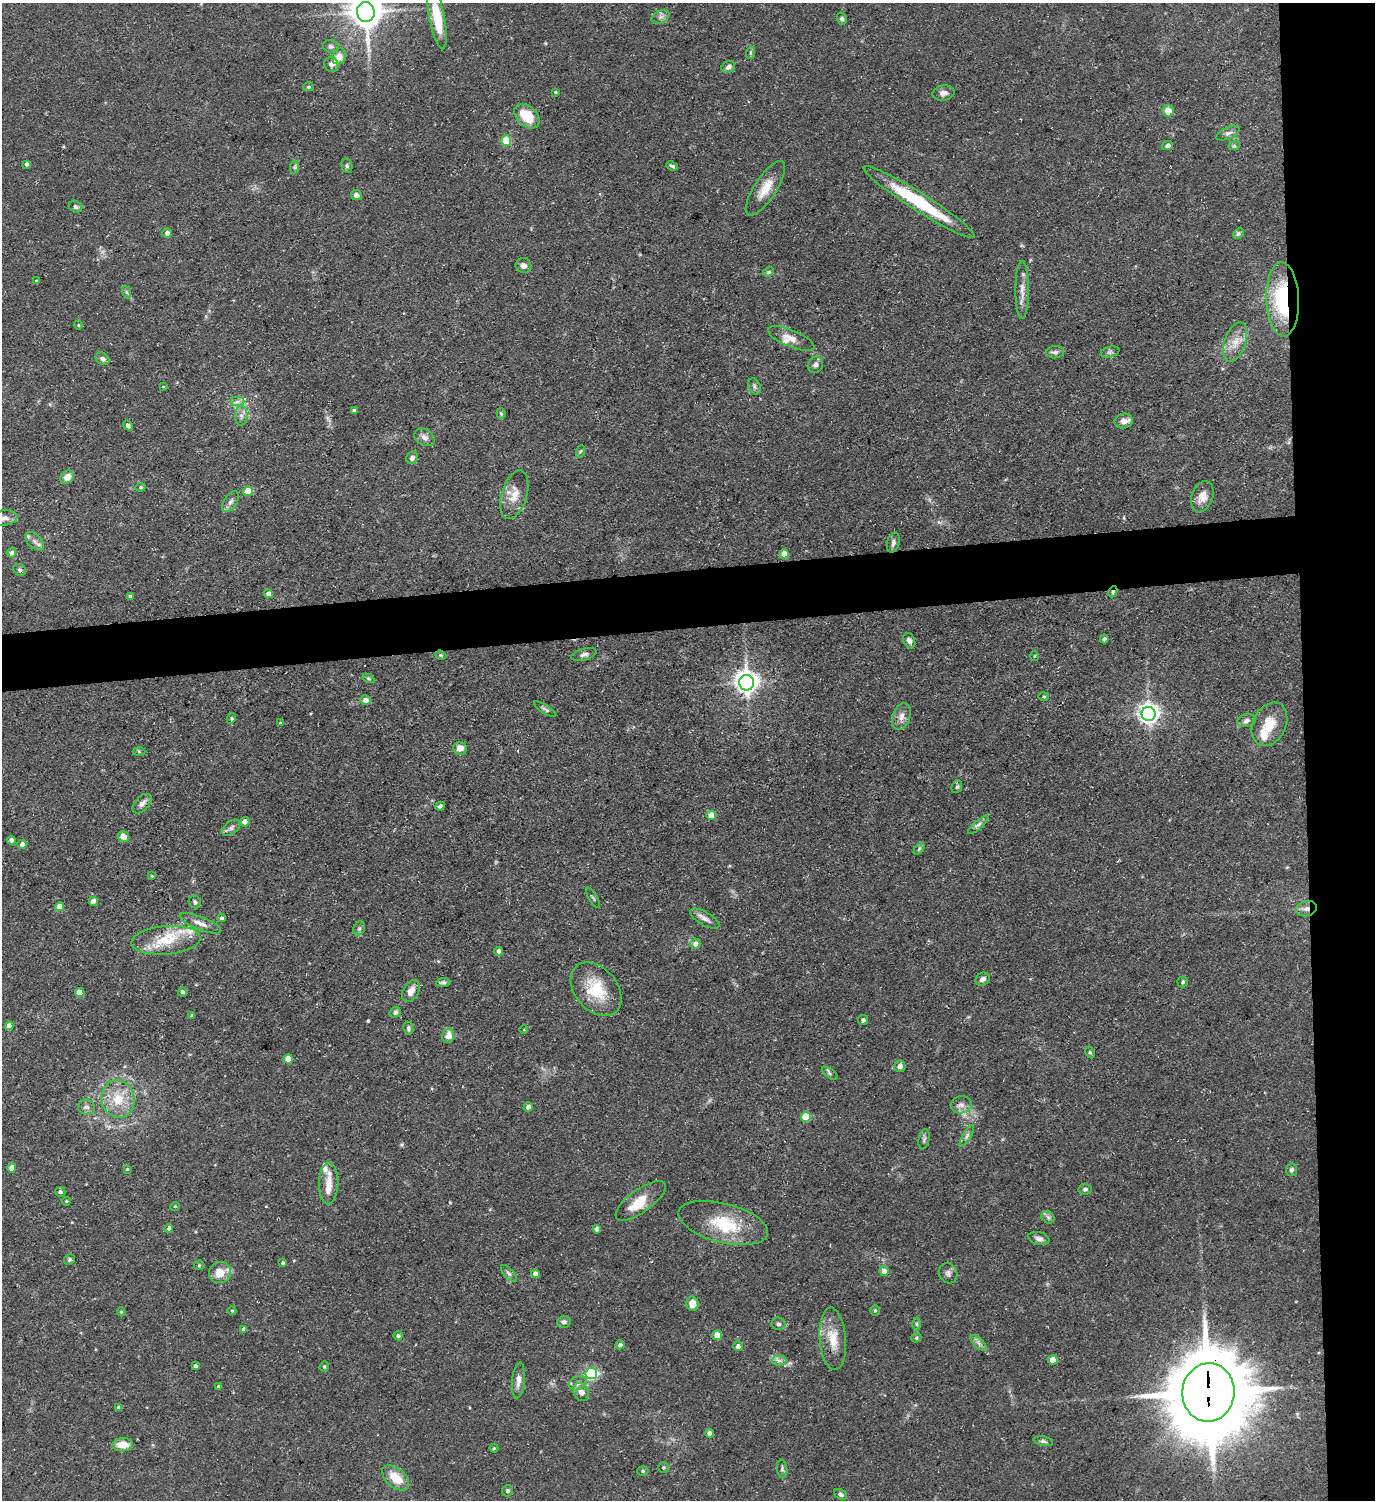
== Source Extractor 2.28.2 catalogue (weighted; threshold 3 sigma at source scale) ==
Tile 6 of 3 x 3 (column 3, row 2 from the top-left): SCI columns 2972-4344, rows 1498-2995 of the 4469 x 4492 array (HDU 1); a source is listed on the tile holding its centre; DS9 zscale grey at full resolution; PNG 1377 x 1502 px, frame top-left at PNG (2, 3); each listed source drawn as its Kron ellipse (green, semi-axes under 4 px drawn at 4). Shown black and unused: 9% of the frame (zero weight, under 3 of 5 exposures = <1% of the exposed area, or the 3 px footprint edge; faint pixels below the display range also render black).
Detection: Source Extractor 2.28.2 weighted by HDU 2 'WHT'; one run over the whole footprint, this tile lists its part. Background 0.0577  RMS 0.004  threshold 0.0178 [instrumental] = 3 sigma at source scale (4.5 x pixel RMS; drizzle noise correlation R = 1.50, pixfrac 1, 0.05/0.05 arcsec/px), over >= 5 px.
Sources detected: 200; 8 inside a brighter listed object's ellipse — not listed separately; the other 192 listed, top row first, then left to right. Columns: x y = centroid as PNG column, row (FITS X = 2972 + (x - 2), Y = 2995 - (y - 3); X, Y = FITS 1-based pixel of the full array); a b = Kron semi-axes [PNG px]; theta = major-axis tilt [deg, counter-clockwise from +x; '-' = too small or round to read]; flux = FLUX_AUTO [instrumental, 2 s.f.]
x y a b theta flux
366 12 10 9 - 820
661 17 9 6 27 1.5
437 18 32 7 -79 15
842 19 6 5 - 0.93
331 46 8 6 -14 1
750 53 6 4 73 0.56
339 56 8 7 - 3.2
331 64 8 7 - 1.4
728 67 7 5 29 1.6
308 87 5 4 - 0.61
555 92 3 3 - 0.46
943 93 11 7 9 2
1168 111 6 5 - 5
527 116 14 10 -44 11
1228 133 13 5 24 1.5
506 141 5 5 - 16
1167 145 5 4 - 1.5
1234 146 6 4 17 0.69
27 164 4 3 - 1.1
347 166 7 5 -75 0.79
672 166 6 3 -22 0.79
295 167 7 4 89 0.75
765 188 32 11 57 7.6
356 195 5 5 - 1.7
919 202 65 9 -32 30
75 207 7 5 -27 0.97
167 233 5 5 - 1.6
1239 233 6 4 45 0.85
523 266 8 7 - 1.9
768 272 6 4 27 0.64
36 281 4 3 - 0.58
1022 290 29 6 90 3.8
126 292 7 4 -70 0.8
1283 299 37 16 -88 36
78 325 4 4 - 0.45
791 338 25 8 -22 4
1235 342 20 10 72 5.8
1055 352 9 6 5 1.5
1110 352 9 5 13 1
102 359 7 5 -36 1.5
815 365 8 7 - 1.7
754 386 8 6 -62 1.1
163 387 4 2 - 0.3
237 402 7 4 0 1.3
354 411 4 4 - 0.96
501 414 5 4 - 0.5
241 416 10 6 88 1.7
1124 421 9 7 11 2.6
128 425 5 4 - 1.3
424 437 11 8 -29 2.1
581 451 6 4 69 0.57
412 458 6 5 - 1.3
67 477 7 6 - 3.5
141 487 5 4 - 0.63
248 491 5 5 - 8.8
514 495 25 12 73 6.6
1202 497 16 10 70 4.5
230 502 11 6 58 1.6
5 518 13 7 7 2.2
34 541 11 6 -44 2
893 542 10 6 74 1.5
11 553 4 4 - 1.7
784 554 5 4 - 6.2
20 570 7 5 -31 0.99
1113 592 6 4 63 0.75
268 594 4 4 - 2.3
130 596 3 3 - 0.84
1104 639 4 3 - 0.85
909 641 8 5 -66 1.6
584 654 13 5 15 1.4
441 655 6 4 -21 0.54
1034 656 5 3 - 0.36
368 678 6 4 -31 0.53
747 683 7 7 - 350
1044 697 5 3 - 0.42
365 700 5 5 - 1.9
545 709 13 4 -32 0.92
1149 714 7 7 - 250
901 716 14 8 70 2.9
231 718 6 4 62 0.62
1246 721 9 6 11 1.4
280 723 4 2 - 0.26
1269 724 23 16 63 9.3
460 748 7 6 - 3.1
139 751 6 4 -2 0.54
957 787 6 5 - 0.74
142 804 12 6 47 2
440 806 5 4 - 1.4
711 815 5 4 - 7.6
245 822 4 4 - 5.2
978 825 13 4 42 1.3
231 828 10 6 38 1.3
123 837 6 5 - 3.1
11 840 4 4 - 1.6
22 844 4 4 - 2.3
919 849 6 4 46 0.62
152 876 4 4 - 0.39
593 898 11 2 -60 0.53
93 901 4 4 - 2.9
195 902 7 6 - 0.93
60 907 4 4 - 5
1306 909 11 7 14 2.4
222 918 4 4 - 1
705 918 16 6 -30 2.3
200 923 22 6 -21 3.1
359 928 7 5 68 0.98
166 940 34 14 5 14
695 944 5 5 - 2.5
499 951 4 4 - 1.8
983 979 7 6 - 1.7
443 982 7 4 5 0.92
1183 982 5 5 - 0.71
596 989 30 21 -50 16
411 991 12 7 60 3.4
80 992 5 4 - 4.2
182 992 4 4 - 0.96
395 1012 6 5 - 1
192 1016 4 4 - 0.94
863 1020 5 5 - 0.98
9 1026 4 4 - 3.3
408 1028 6 5 - 0.86
524 1030 4 3 - 0.3
448 1036 7 6 - 4.6
1090 1052 6 4 -63 0.65
288 1059 4 4 - 6
900 1066 6 5 - 2.2
830 1073 9 4 -37 0.86
118 1099 19 16 -76 11
961 1105 10 8 9 2.2
86 1107 8 7 - 1.9
528 1107 4 4 - 1.5
806 1117 5 5 - 13
967 1136 12 4 61 1.2
924 1139 10 5 80 1
12 1168 4 4 - 3.9
127 1169 4 3 - 0.41
1291 1170 6 5 - 1.2
329 1183 21 9 89 5.2
1085 1189 6 5 - 0.98
60 1192 5 5 - 1.2
66 1201 4 4 - 0.43
641 1201 30 11 36 8.6
175 1206 5 3 - 0.38
1048 1217 7 5 -44 1
723 1223 46 19 -15 20
169 1228 4 4 - 1
597 1229 4 4 - 2.3
1039 1238 11 6 -14 1.7
69 1260 6 5 - 0.66
283 1263 4 3 - 0.97
199 1265 5 5 - 0.52
884 1271 5 5 - 2.8
220 1272 11 10 - 5.9
509 1273 10 4 -47 0.97
948 1273 10 9 - 1.6
535 1274 4 4 - 1.9
692 1304 7 6 - 4.8
875 1310 5 4 - 0.51
232 1311 4 4 - 0.41
121 1312 4 4 - 0.5
564 1322 7 6 - 1.1
778 1324 7 6 - 1.1
917 1324 6 4 -89 0.67
244 1330 4 4 - 2.2
717 1335 5 5 - 4
398 1336 4 4 - 0.76
916 1338 5 4 - 0.65
833 1339 31 13 -86 8.8
979 1343 10 4 -43 1.4
620 1345 4 4 - 1.4
738 1346 5 5 - 1.5
779 1360 7 5 0 1.3
1053 1360 5 4 - 6.9
195 1366 4 3 - 1.1
324 1366 5 4 - 0.54
591 1374 6 5 - 57
518 1380 18 6 85 2.8
578 1383 9 6 23 1.7
218 1386 4 3 - 0.46
581 1392 9 7 -62 2.7
1208 1392 29 26 85 4400
119 1408 4 4 - 1.9
709 1433 5 4 - 2
1043 1441 9 4 -9 0.99
123 1445 10 6 2 5.5
494 1448 4 4 - 0.44
663 1467 5 5 - 0.66
782 1469 9 5 -83 0.96
643 1471 5 4 - 0.6
396 1478 16 9 -41 8.2
507 1491 6 5 - 0.76
841 1494 7 5 -30 1.2
Overlapping masked pixels (flux is a lower limit): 4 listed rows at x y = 1283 299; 1113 592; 1306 909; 1208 1392
Isophote crosses this tile's border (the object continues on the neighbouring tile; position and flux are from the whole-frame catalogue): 2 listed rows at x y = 366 12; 437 18